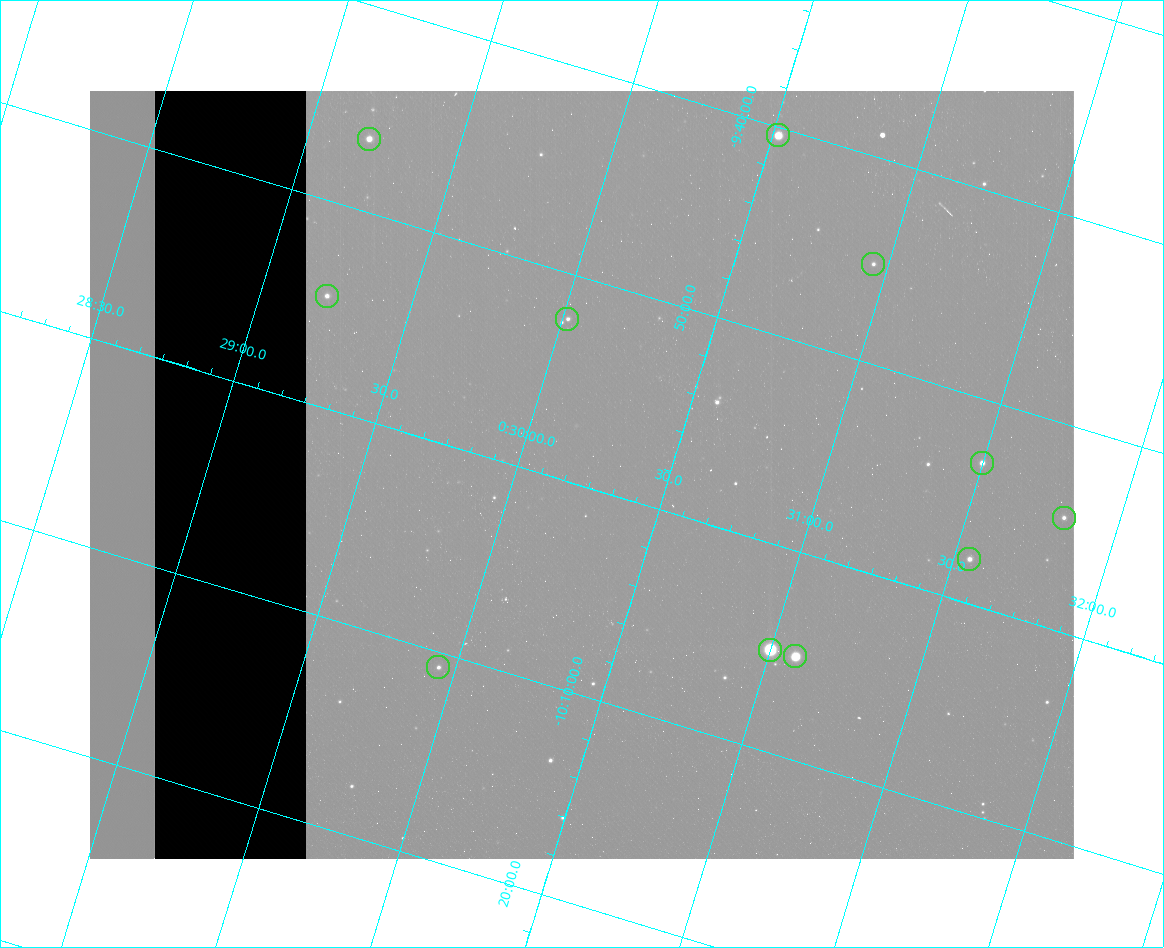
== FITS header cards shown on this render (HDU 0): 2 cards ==
NAXIS1  =                  984 / Size of image - Xaxis
NAXIS2  =                  768 / Size of image - Yaxis

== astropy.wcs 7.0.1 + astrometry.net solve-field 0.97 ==
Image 984 x 768 px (HDU 0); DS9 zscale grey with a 90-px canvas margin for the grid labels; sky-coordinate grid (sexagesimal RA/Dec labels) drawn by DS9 from the SOLVED WCS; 11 Tycho-2 reference stars matched to detected sources circled (green)
Header WCS: none
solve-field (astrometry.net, Tycho-2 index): SOLVED blind (the file carries no WCS)
Solved WCS: RA---TAN-SIP/DEC--TAN-SIP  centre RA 00:30:13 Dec -09:59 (7.55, -9.99 deg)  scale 2.99 arcsec/px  FOV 49.1' x 38.3'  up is -17 deg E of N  parity flipped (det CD > 0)
(file carries no celestial WCS; the grid is the blind solution)
Tycho-2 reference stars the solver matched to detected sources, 11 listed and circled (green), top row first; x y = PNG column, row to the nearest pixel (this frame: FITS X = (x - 90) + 1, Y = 768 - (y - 91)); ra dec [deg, ICRS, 3 dp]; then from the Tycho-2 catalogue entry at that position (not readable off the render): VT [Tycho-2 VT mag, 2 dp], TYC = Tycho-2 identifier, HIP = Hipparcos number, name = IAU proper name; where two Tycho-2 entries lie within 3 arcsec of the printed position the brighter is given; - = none
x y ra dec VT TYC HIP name
778 135 7.630 -9.673 9.11 5262-162-1 - -
369 139 7.300 -9.775 10.33 5262-1046-1 - -
873 264 7.738 -9.753 11.99 5269-2311-1 - -
327 296 7.305 -9.910 11.22 5262-533-1 - -
567 319 7.504 -9.871 11.88 5262-156-1 - -
982 463 7.875 -9.885 10.69 5269-806-1 - -
1064 518 7.954 -9.909 11.98 5269-2144-1 - -
969 559 7.888 -9.964 11.29 5269-2005-1 - -
770 650 7.750 -10.085 6.91 5269-2391-1 2431 -
795 656 7.772 -10.084 8.43 5269-2011-1 2444 -
438 667 7.486 -10.179 12.04 5265-73-1 - -